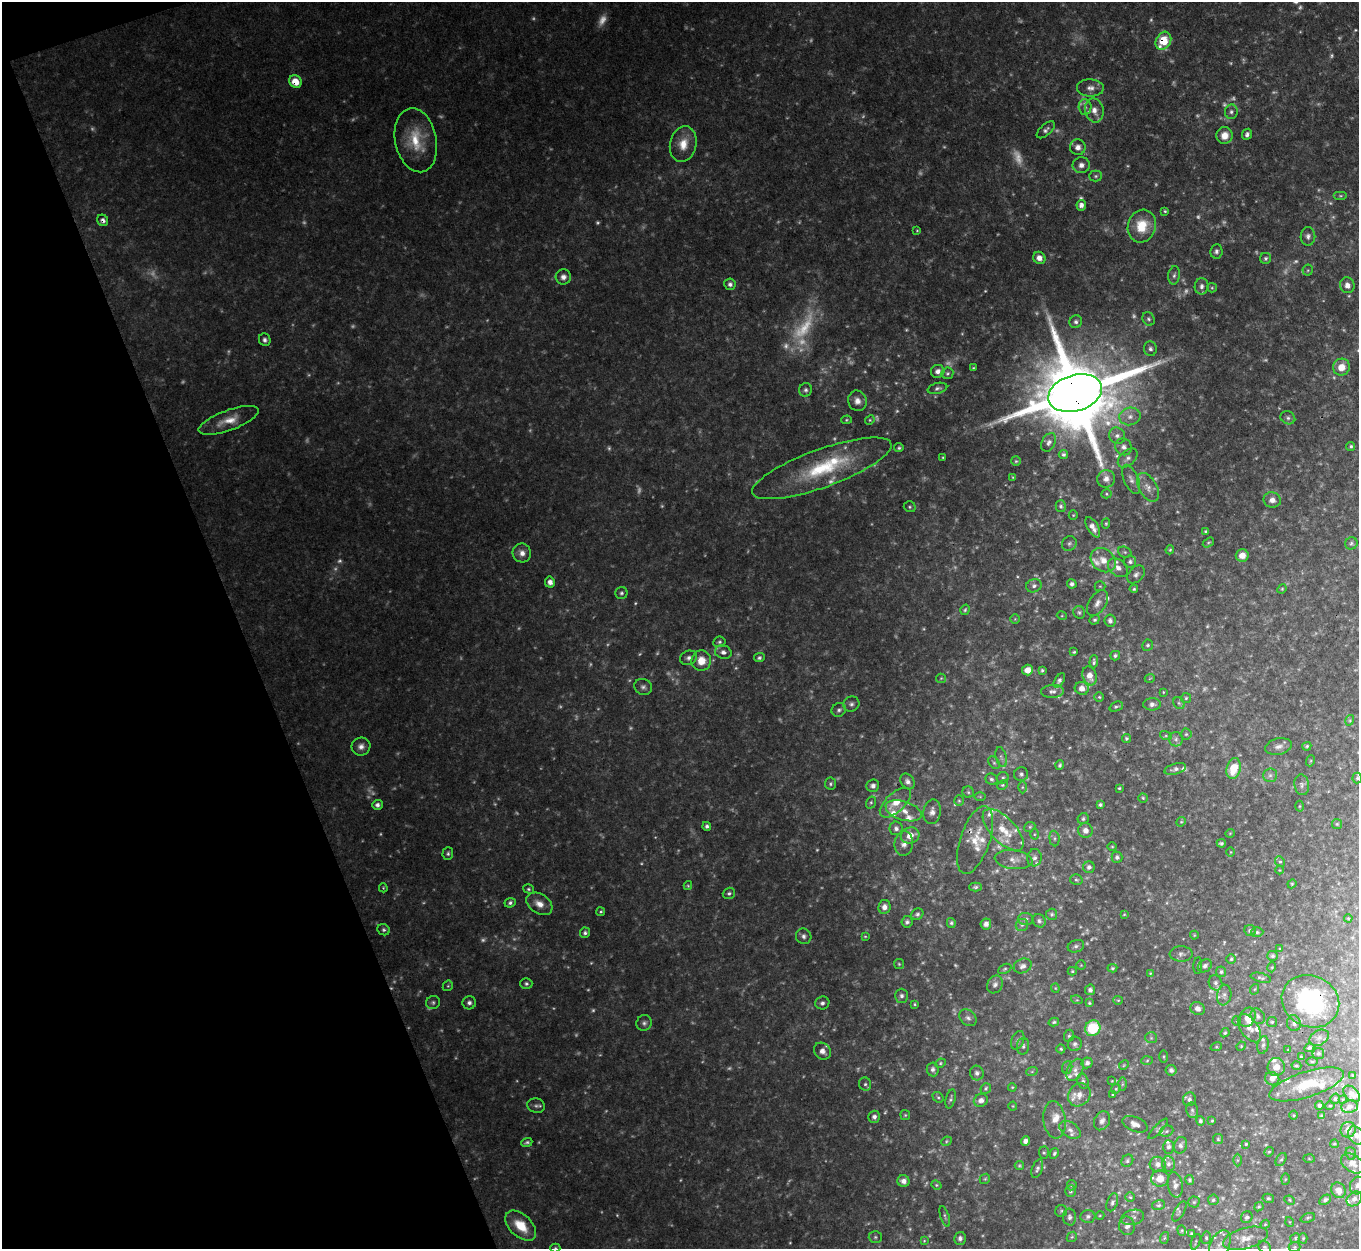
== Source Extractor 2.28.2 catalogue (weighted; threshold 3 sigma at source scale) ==
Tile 5 of 4 x 4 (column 1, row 2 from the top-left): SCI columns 3-1359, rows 2773-4019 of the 5431 x 5416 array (HDU 1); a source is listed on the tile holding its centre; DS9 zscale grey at full resolution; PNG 1361 x 1251 px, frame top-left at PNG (2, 2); each listed source drawn as its Kron ellipse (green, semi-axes under 4 px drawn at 4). Shown black and unused: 18% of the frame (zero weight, under 3 of 4 exposures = <1% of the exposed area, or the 3 px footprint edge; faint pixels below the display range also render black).
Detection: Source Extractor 2.28.2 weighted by HDU 2 'WHT'; one run over the whole footprint, this tile lists its part. Background 0.0864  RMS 0.0076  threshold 0.034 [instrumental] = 3 sigma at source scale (4.5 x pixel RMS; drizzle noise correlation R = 1.50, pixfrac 1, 0.05/0.05 arcsec/px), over >= 5 px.
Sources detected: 620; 181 too faint to see at this stretch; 1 cosmic-ray / hot-pixel residue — neither listed nor drawn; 43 inside a brighter listed object's ellipse — not listed separately; the other 395 listed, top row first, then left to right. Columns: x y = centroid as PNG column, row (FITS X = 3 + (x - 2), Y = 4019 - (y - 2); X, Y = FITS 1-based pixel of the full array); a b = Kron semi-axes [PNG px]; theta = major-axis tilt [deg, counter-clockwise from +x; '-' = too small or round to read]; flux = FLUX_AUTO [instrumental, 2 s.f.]
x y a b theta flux
1163 41 9 7 61 27
295 82 6 6 - 14
1090 88 13 8 -1 5.5
1085 107 8 6 -86 2.9
1094 110 12 9 -78 7.7
1231 112 7 6 - 2.5
1046 130 11 5 42 2.6
1247 134 6 4 65 2.6
1224 135 8 8 - 8.1
416 140 32 20 -78 29
683 144 18 13 77 14
1078 147 8 7 - 4.7
1081 165 9 8 - 4.6
1096 176 6 5 - 1.6
1340 196 7 3 0 1.1
1081 205 5 5 - 3.7
1165 211 3 3 - 1.1
103 220 6 5 - 2.6
1142 226 16 14 73 21
917 230 4 4 - 0.78
1308 236 9 7 89 3.4
1216 251 7 6 - 2.5
1039 258 6 6 - 5.6
1266 258 5 5 - 1.6
1308 270 5 5 - 1.3
1174 275 9 5 80 2.4
563 277 7 7 - 4.1
730 284 6 6 - 2.9
1347 285 8 7 - 5.3
1202 286 8 7 - 3.1
1212 288 5 4 - 1.1
1149 319 7 6 - 1.9
1076 322 6 6 - 2.4
265 340 6 6 - 2.6
1150 349 7 6 - 2.6
1341 367 8 8 - 10
973 368 4 3 - 0.78
938 371 7 6 - 4
947 373 6 5 - 1.5
937 388 10 5 14 2.3
806 390 7 6 - 2.4
1075 393 27 18 16 15000
857 401 10 9 - 6
1130 416 10 8 13 5.8
1288 418 7 6 - 2.1
228 420 31 10 20 14
846 420 5 4 - 0.98
870 420 5 4 - 1.1
1117 436 8 7 - 3.5
1049 442 10 6 62 3.1
1351 446 5 4 - 1.4
1124 447 8 8 - 4.1
899 448 4 4 - 1.4
1063 454 5 4 - 1.6
943 457 4 3 - 0.8
1128 458 11 7 41 3.4
1016 461 5 5 - 1.1
822 468 74 19 20 67
1013 477 4 4 - 0.79
1106 479 9 8 - 5.4
1131 479 15 7 -66 4.3
1148 487 16 9 -60 6.3
1107 494 5 4 - 0.97
1272 500 8 7 - 5.1
1061 506 6 5 - 1.7
910 507 6 5 - 1.4
1073 515 5 4 - 0.87
1106 523 5 4 - 1
1093 527 11 5 -59 5
1206 531 4 3 - 1.2
1208 542 6 4 33 1.1
1351 543 6 6 - 1.7
1069 544 8 7 - 2.2
1170 550 5 3 - 0.96
1125 552 7 5 -21 1.6
522 553 9 9 - 5.7
1242 555 6 6 - 6.5
1103 560 14 11 -39 9.7
1130 562 6 6 - 2.3
1118 568 11 8 -40 5.8
1136 574 10 7 46 3.2
550 582 5 5 - 4.6
1072 584 5 4 - 2.8
1034 586 8 6 17 2.8
1100 586 5 5 - 0.96
1134 589 4 4 - 1.2
1282 589 5 4 - 0.89
621 593 6 6 - 1.7
1097 603 14 8 56 5.4
965 610 5 4 - 1.2
1079 612 6 6 - 1.6
1062 616 5 3 - 0.74
1015 619 4 4 - 0.89
1095 620 5 4 - 1.4
1110 621 6 5 - 2.8
719 642 6 5 - 1.5
1148 645 6 5 - 1.6
723 652 8 6 -14 4
1074 652 4 3 - 0.9
1115 656 5 4 - 1.6
689 658 8 7 - 3
759 658 5 4 - 1.8
701 661 10 10 - 13
1094 662 6 3 86 1.6
1027 670 5 5 - 6.7
1042 670 3 3 - 1.2
1090 676 10 7 -69 6.8
941 678 5 4 - 0.89
1150 678 5 3 - 0.65
1059 680 8 4 58 2.2
643 687 9 8 - 2.9
1082 688 7 6 - 4.8
1052 691 11 6 3 3.1
1163 692 3 2 - 0.64
1099 697 4 4 - 1
1186 698 5 5 - 1.1
1179 703 6 5 - 1.7
851 704 8 7 - 2.7
1152 704 9 6 2 3.2
1116 707 7 4 22 1.4
839 710 7 6 - 2.5
1350 720 5 3 - 0.91
1186 734 5 5 - 1.3
1166 736 6 4 -18 1.2
1126 738 4 4 - 1.5
1176 739 7 7 - 2.5
361 746 9 9 - 4.8
1279 746 13 8 12 4.3
1307 746 5 4 - 1.1
1001 757 10 5 -75 2.3
1310 761 6 3 70 0.85
994 763 7 4 -53 1.4
1060 765 5 4 - 1.6
1175 769 11 5 16 2.8
1234 769 10 7 76 21
1021 774 7 7 - 2.1
1270 775 7 6 - 2.4
1003 778 6 5 - 1.4
1357 778 5 4 - 1.3
991 779 6 5 - 1.8
907 781 8 6 -54 3.3
830 784 6 5 - 1.6
1002 785 5 4 - 1
1302 785 10 7 -82 2.8
873 786 6 6 - 3.2
1022 787 6 4 90 1.1
1119 788 3 3 - 1
968 792 6 5 - 1.4
980 797 6 4 -1 0.88
1143 798 5 4 - 1.1
959 801 5 5 - 1.3
871 803 6 5 - 1.3
895 803 19 9 42 13
377 805 5 5 - 2.7
1100 805 4 3 - 1.5
1299 806 5 3 - 0.84
904 811 18 9 -17 9
932 812 12 8 80 5
1083 819 6 5 - 1.6
1181 822 5 4 - 0.89
1337 824 5 5 - 0.93
707 826 4 4 - 2.2
1030 827 6 4 24 1.2
896 828 7 6 - 3.1
1003 830 26 12 -46 17
1085 831 7 7 - 5.3
1230 833 5 3 - 0.56
1034 834 5 3 - 0.83
910 835 9 8 - 9.7
1054 838 8 5 -85 1.8
975 840 35 15 71 17
1221 843 4 4 - 1.5
904 844 12 9 83 5.6
1112 846 4 3 - 0.79
1231 852 5 3 - 0.7
448 853 6 5 - 1.7
1117 857 5 5 - 2.4
1034 858 8 7 - 3
1014 860 19 9 -8 6.7
1280 861 5 4 - 1.3
1089 867 6 6 - 2.8
1279 870 4 3 - 0.56
1076 880 6 5 - 1.3
1292 884 4 4 - 0.91
688 886 4 4 - 0.94
975 887 6 4 1 1.5
383 888 4 3 - 0.81
529 889 6 4 -17 1.3
729 893 6 5 - 1.9
510 903 6 4 26 2
539 904 14 9 -32 8.1
884 907 7 6 - 4.9
601 912 4 4 - 1.1
917 914 6 5 - 1.9
1052 914 5 5 - 1.6
1124 914 4 3 - 0.67
1348 918 4 3 - 0.69
1026 919 8 6 1 2.6
1039 921 7 6 - 2.3
907 922 6 5 - 2
951 923 5 4 - 1.6
986 924 5 5 - 4.1
1022 925 6 6 - 2
384 930 6 5 - 1.7
1250 931 6 5 - 1.7
1257 932 6 5 - 1.5
585 933 5 5 - 2.1
1194 935 4 4 - 0.78
804 936 8 7 - 3.2
865 936 3 3 - 0.75
1076 946 8 6 18 2.2
1280 949 4 3 - 0.76
1181 954 11 8 -2 3.1
1272 956 5 5 - 1.4
1231 959 5 4 - 1.1
899 964 5 5 - 1.1
1081 965 4 4 - 0.81
1198 965 8 4 85 1.1
1023 966 9 7 22 3.4
1205 966 7 6 - 2.7
1272 967 5 3 - 0.69
1112 968 5 4 - 1.2
1005 969 7 4 28 1.2
1072 971 4 4 - 1
1221 972 5 5 - 1.5
1150 973 4 3 - 0.75
1261 978 10 4 -13 1.8
526 983 6 5 - 1.8
1215 983 8 6 -68 2.7
995 984 9 7 59 3
448 986 6 5 - 1.1
1055 988 4 4 - 0.75
1255 989 5 3 - 0.72
1090 990 5 5 - 2.6
1224 995 10 7 82 2.9
902 996 7 6 - 2.4
1077 1000 6 3 -17 0.9
1118 1000 5 4 - 0.86
1310 1001 29 25 -27 97
433 1002 7 6 - 1.9
469 1003 7 6 - 2.8
822 1003 7 6 - 2.6
1089 1003 4 3 - 0.99
915 1004 4 3 - 1
1198 1008 7 6 - 3.7
1258 1016 8 6 -51 2.9
1248 1017 10 7 66 8.8
968 1018 9 7 -41 2.8
1237 1021 5 3 - 0.66
1054 1022 5 4 - 1.4
1272 1022 5 5 - 1.1
644 1023 8 7 - 2.6
1294 1023 8 7 - 2.6
1093 1028 8 7 - 33
1249 1028 16 9 -55 6.4
1225 1033 5 4 - 1.1
1069 1036 6 5 - 1.4
1151 1038 6 5 - 1.4
1319 1038 10 7 29 3.5
1018 1040 10 6 69 2.3
1075 1044 7 7 - 2.5
1263 1045 9 5 74 2.4
1023 1046 8 6 83 1.9
1241 1046 5 4 - 0.82
1216 1047 6 4 18 1
1309 1048 5 4 - 1.3
1061 1049 4 4 - 1.2
1288 1050 4 2 - 0.48
822 1051 9 7 -45 4.7
1318 1053 6 5 - 1.5
1164 1056 6 3 -90 0.88
1301 1057 4 4 - 0.76
1147 1060 6 4 3 1
1312 1062 5 3 - 0.89
940 1063 5 4 - 1.1
1087 1063 5 5 - 2.7
1124 1065 5 4 - 0.85
1296 1066 5 3 - 1.2
1067 1067 6 5 - 1.3
1276 1067 9 8 - 6
933 1069 7 6 - 2.7
1075 1070 12 7 63 4.7
1171 1070 5 5 - 2.6
1032 1071 6 4 19 0.89
977 1073 7 7 - 2.7
1352 1075 3 2 - 0.48
1272 1079 7 6 - 3.9
1083 1081 7 5 -72 2
1112 1081 4 3 - 0.69
865 1084 7 6 - 1.7
1122 1084 6 4 89 1.3
1307 1084 39 12 18 26
1012 1087 4 3 - 0.72
986 1088 6 5 - 1.3
1116 1089 5 4 - 1.2
1352 1094 10 6 -44 3.2
1079 1095 12 10 51 7.6
1112 1095 3 2 - 0.74
938 1097 6 4 -40 1.2
951 1099 10 5 75 1.7
1189 1099 7 6 - 2.5
1335 1099 5 4 - 1.2
1343 1099 3 2 - 0.61
981 1100 7 6 - 3.6
1319 1105 4 4 - 1.6
536 1106 9 7 -13 2.5
1013 1106 4 4 - 0.71
1330 1106 5 4 - 0.8
1349 1107 8 6 8 3.3
1192 1110 8 6 -75 2
905 1115 5 5 - 1
1294 1115 4 3 - 0.69
1322 1116 4 3 - 1.4
874 1117 6 5 - 3.2
1054 1120 19 11 -83 8.8
1102 1121 10 7 63 3.6
1200 1121 5 4 - 1.8
1212 1121 4 3 - 0.81
1135 1124 13 7 -22 5
1158 1129 13 4 47 1.9
1070 1130 11 7 -33 4.2
1348 1130 8 7 - 5.6
1166 1131 7 5 21 1.7
1356 1135 9 7 -56 4.4
1218 1139 5 5 - 1.1
946 1141 5 4 - 0.99
1026 1141 5 4 - 3.4
527 1142 6 3 22 1.7
1246 1144 3 3 - 1.1
1334 1144 4 4 - 0.92
1181 1145 8 6 75 2.5
1168 1147 7 5 -87 2
1269 1152 5 4 - 0.97
1044 1153 6 5 - 1.2
1054 1153 5 4 - 1.4
1351 1153 6 5 - 1.3
1281 1159 7 5 60 1.4
1309 1159 6 4 -2 1.1
1237 1160 6 4 89 1.2
1127 1161 6 5 - 1.6
1353 1163 13 8 -34 6.2
1158 1164 8 7 - 4.3
1168 1164 7 6 - 2.9
1019 1166 4 4 - 1.1
1037 1169 10 5 69 2.3
1160 1178 9 8 - 10
985 1179 5 4 - 1.2
1285 1179 6 4 88 0.85
1190 1180 5 4 - 1.5
903 1181 6 6 - 3.8
936 1185 5 4 - 0.98
1072 1185 5 4 - 0.94
1175 1185 12 7 -80 4.1
1357 1186 9 7 67 3.2
1338 1190 8 7 - 6.5
1070 1191 6 5 - 1.6
1130 1197 5 4 - 1
1268 1198 6 4 -11 1.4
1354 1199 8 6 41 3.1
1213 1200 5 5 - 1.4
1290 1200 5 4 - 1
1325 1200 6 4 33 2.1
1112 1202 9 5 70 2.2
1194 1202 5 5 - 1.3
1159 1205 6 5 - 1.5
1259 1207 5 4 - 1.1
1061 1211 6 6 - 1.4
1179 1211 11 5 59 1.7
1100 1215 4 3 - 0.65
945 1216 11 4 -72 1.5
1088 1216 7 6 - 2.4
1070 1217 8 6 -85 2.7
1133 1217 11 7 14 2.8
1247 1217 6 5 - 1.8
1308 1218 7 4 20 1.3
1290 1222 5 3 - 0.64
1265 1224 5 4 - 0.98
521 1226 18 11 -44 21
1127 1226 9 8 - 3.6
1182 1230 5 4 - 1
1191 1233 3 3 - 0.79
875 1237 6 5 - 1.6
1072 1237 6 4 44 1
960 1238 6 5 - 2.9
1164 1238 6 3 71 1.1
1206 1238 6 5 - 1.5
1245 1238 23 10 15 9.8
1295 1238 5 4 - 1.1
1303 1238 5 4 - 1
924 1241 4 4 - 0.77
1196 1242 8 3 69 1
1220 1245 15 9 66 7.8
1265 1247 7 5 -47 1.6
1294 1247 6 5 - 1.3
555 1248 5 4 - 1.2
Overlapping masked pixels (flux is a lower limit): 6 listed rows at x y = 1163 41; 295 82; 103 220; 1075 393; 975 840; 1310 1001
Isophote crosses this tile's border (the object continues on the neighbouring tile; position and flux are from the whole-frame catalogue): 4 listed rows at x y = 1356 1135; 1357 1186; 1265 1247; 555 1248